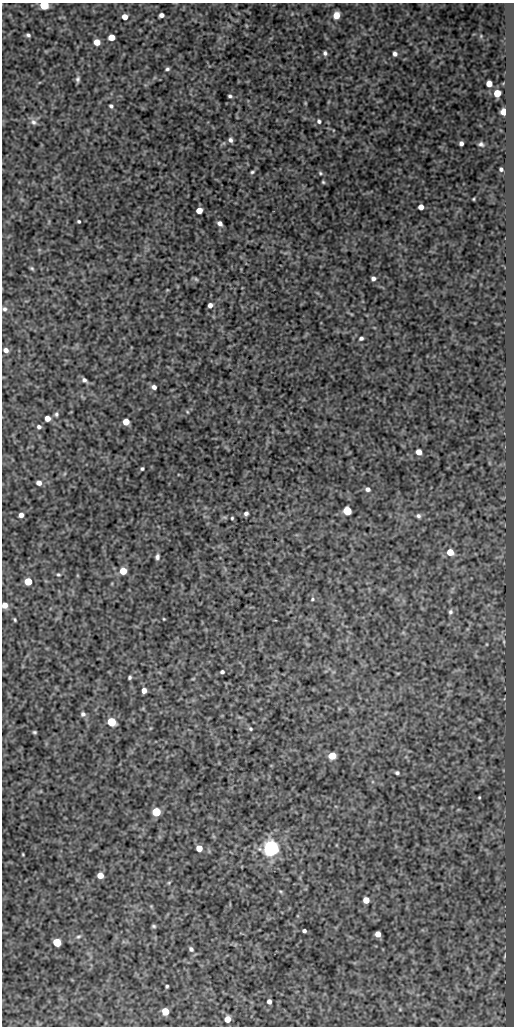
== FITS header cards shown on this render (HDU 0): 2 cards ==
NAXIS1  =                  512
NAXIS2  =                 1024

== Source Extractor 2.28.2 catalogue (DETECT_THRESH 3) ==
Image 512 x 1024 px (HDU 0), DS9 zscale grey, 1 PNG px = 1 image px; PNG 516 x 1028 px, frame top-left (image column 1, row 1024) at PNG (2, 3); no overlay
Background 683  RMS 1.2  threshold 3.65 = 3 sigma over >= 5 px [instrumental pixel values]
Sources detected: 98; all 98 listed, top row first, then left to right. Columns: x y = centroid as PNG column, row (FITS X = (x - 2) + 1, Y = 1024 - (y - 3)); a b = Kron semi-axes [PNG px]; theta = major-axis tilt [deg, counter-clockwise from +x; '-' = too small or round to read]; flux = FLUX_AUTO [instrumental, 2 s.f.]
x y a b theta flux
44 5 5 5 - 3900
161 15 5 4 - 310
336 15 6 5 - 1100
125 17 5 5 - 710
28 35 4 3 - 160
481 36 5 5 - 100
111 37 5 5 - 920
97 42 5 5 - 930
325 53 5 5 - 200
395 54 5 4 - 250
167 69 5 4 - 150
78 79 8 5 83 210
489 84 5 5 - 1000
497 93 5 5 - 1900
230 96 4 3 - 150
305 103 6 4 -89 89
111 106 5 4 - 160
504 112 5 4 - 1200
319 121 6 5 - 180
33 122 9 7 -43 320
230 140 5 4 - 230
461 143 4 4 - 260
481 144 6 5 - 200
501 169 4 3 - 170
252 172 5 4 - 120
320 173 6 5 - 120
323 182 4 4 - 100
473 199 3 2 - 69
421 207 5 4 - 610
199 210 5 5 - 1000
79 221 3 3 - 130
220 223 5 4 - 320
32 268 6 4 -47 120
373 278 4 4 - 260
196 279 6 5 - 130
210 305 5 4 - 360
4 309 6 6 - 200
361 338 5 4 - 190
6 350 6 5 - 360
84 380 7 5 -33 230
154 387 5 5 - 310
187 412 5 3 - 83
56 414 6 5 - 160
47 418 5 5 - 620
126 422 5 5 - 1000
39 427 5 5 - 210
419 452 5 4 - 690
142 469 4 3 - 130
39 483 5 5 - 400
368 489 6 5 - 250
347 511 5 5 - 3600
246 513 4 4 - 240
21 515 4 4 - 360
418 516 6 6 - 230
232 518 3 3 - 95
450 552 6 5 - 1300
157 557 7 5 79 230
123 571 5 5 - 1300
58 575 5 4 - 100
28 581 5 5 - 1900
312 599 5 4 - 100
5 605 5 5 - 620
450 612 6 6 - 180
164 619 3 2 - 64
15 620 4 3 - 100
504 641 8 4 -81 140
487 644 5 3 - 74
222 672 4 4 - 180
130 677 4 3 - 140
193 679 6 3 19 71
144 690 5 4 - 510
83 714 7 6 - 240
111 722 6 5 - 3400
250 729 5 4 - 120
34 732 4 3 - 110
332 756 5 5 - 1700
397 773 4 3 - 150
479 797 4 3 - 87
156 812 5 5 - 3600
199 848 5 5 - 940
271 848 6 6 - 39000
23 854 3 2 - 70
100 875 5 5 - 750
169 883 5 4 - 88
280 891 6 4 -30 110
366 900 5 5 - 950
151 906 4 4 - 71
154 926 5 4 - 130
304 931 4 4 - 200
378 934 5 5 - 630
78 937 7 5 17 160
57 942 5 5 - 2600
191 949 6 5 - 200
505 956 7 3 79 95
167 986 3 3 - 120
269 1001 4 4 - 330
165 1011 5 5 - 1500
227 1019 5 5 - 990
At the frame edge (FLAGS 8, measured only in part): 2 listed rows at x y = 44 5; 5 605